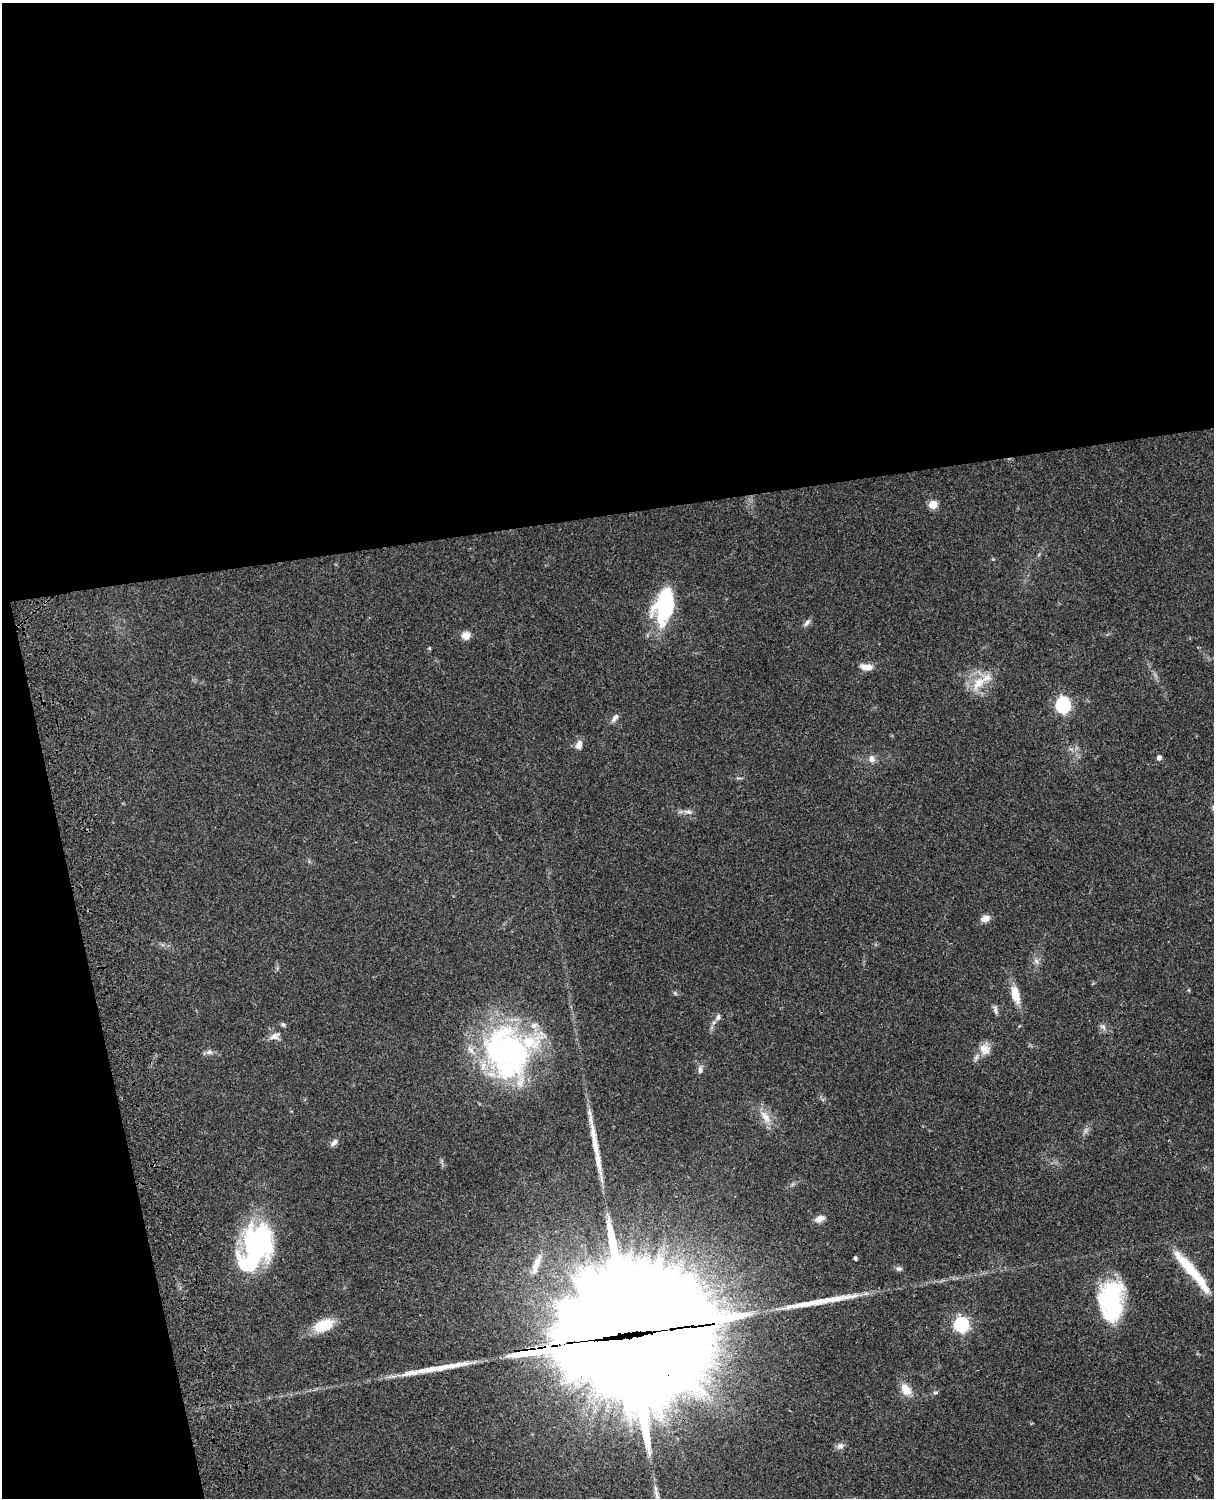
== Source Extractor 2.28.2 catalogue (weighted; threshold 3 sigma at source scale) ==
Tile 1 of 4 x 3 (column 1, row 1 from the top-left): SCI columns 121-1332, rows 3267-4762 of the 5087 x 4925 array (HDU 1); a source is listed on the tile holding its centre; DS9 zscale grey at full resolution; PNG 1216 x 1500 px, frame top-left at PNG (2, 3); no overlay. Shown black and unused: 40% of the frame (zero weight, under 3 of 4 exposures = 6% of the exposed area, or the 3 px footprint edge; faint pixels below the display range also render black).
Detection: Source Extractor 2.28.2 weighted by HDU 2 'WHT'; one run over the whole footprint, this tile lists its part. Background 0.0863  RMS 0.0061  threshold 0.0276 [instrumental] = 3 sigma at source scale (4.5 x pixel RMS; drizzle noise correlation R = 1.50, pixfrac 1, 0.05/0.05 arcsec/px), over >= 5 px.
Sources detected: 53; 1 too faint to see at this stretch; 3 inside a brighter object's white glare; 3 long thin detections or spike segments (spike, bleed or trail) — not listed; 5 inside a brighter listed object's ellipse — not listed separately; the other 41 listed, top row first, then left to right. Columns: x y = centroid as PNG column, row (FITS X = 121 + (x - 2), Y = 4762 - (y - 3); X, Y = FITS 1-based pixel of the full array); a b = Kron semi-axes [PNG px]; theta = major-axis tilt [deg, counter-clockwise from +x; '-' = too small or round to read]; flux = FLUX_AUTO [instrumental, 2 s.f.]
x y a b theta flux
933 504 5 5 - 20
666 611 40 20 66 43
807 623 12 6 48 2.2
466 635 10 9 - 4.6
429 648 5 4 - 0.57
867 667 14 7 -5 6.3
979 683 26 13 52 13
1063 705 7 6 - 130
615 718 13 6 54 2.5
579 745 12 8 74 4
1159 757 5 5 - 2.9
872 759 10 8 -70 3
689 812 11 6 -14 2.3
985 918 11 8 16 3.8
1036 961 9 6 -60 2.2
675 993 6 4 -47 0.88
1015 995 24 10 -75 9.7
995 1010 12 5 -76 2
718 1017 9 6 58 1.8
283 1024 7 5 -29 1.2
1103 1027 9 5 -24 1.8
275 1036 16 9 21 3.9
985 1049 16 14 -40 6.8
506 1051 65 56 -20 150
209 1052 8 7 - 2.3
700 1070 9 7 86 2.3
765 1117 22 10 -56 7.8
334 1142 11 6 38 2.3
819 1219 12 7 20 4.2
256 1242 54 27 53 68
855 1258 4 3 - 1.4
536 1264 33 9 70 9.6
1186 1264 51 12 -48 21
899 1269 8 6 -22 1.6
1111 1301 39 22 89 75
961 1324 6 6 - 140
324 1325 23 13 24 15
626 1335 86 44 7 29000
906 1389 18 12 -58 7.3
935 1392 6 5 - 1.1
840 1446 11 8 25 2.5
Overlapping masked pixels (flux is a lower limit): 1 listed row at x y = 626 1335